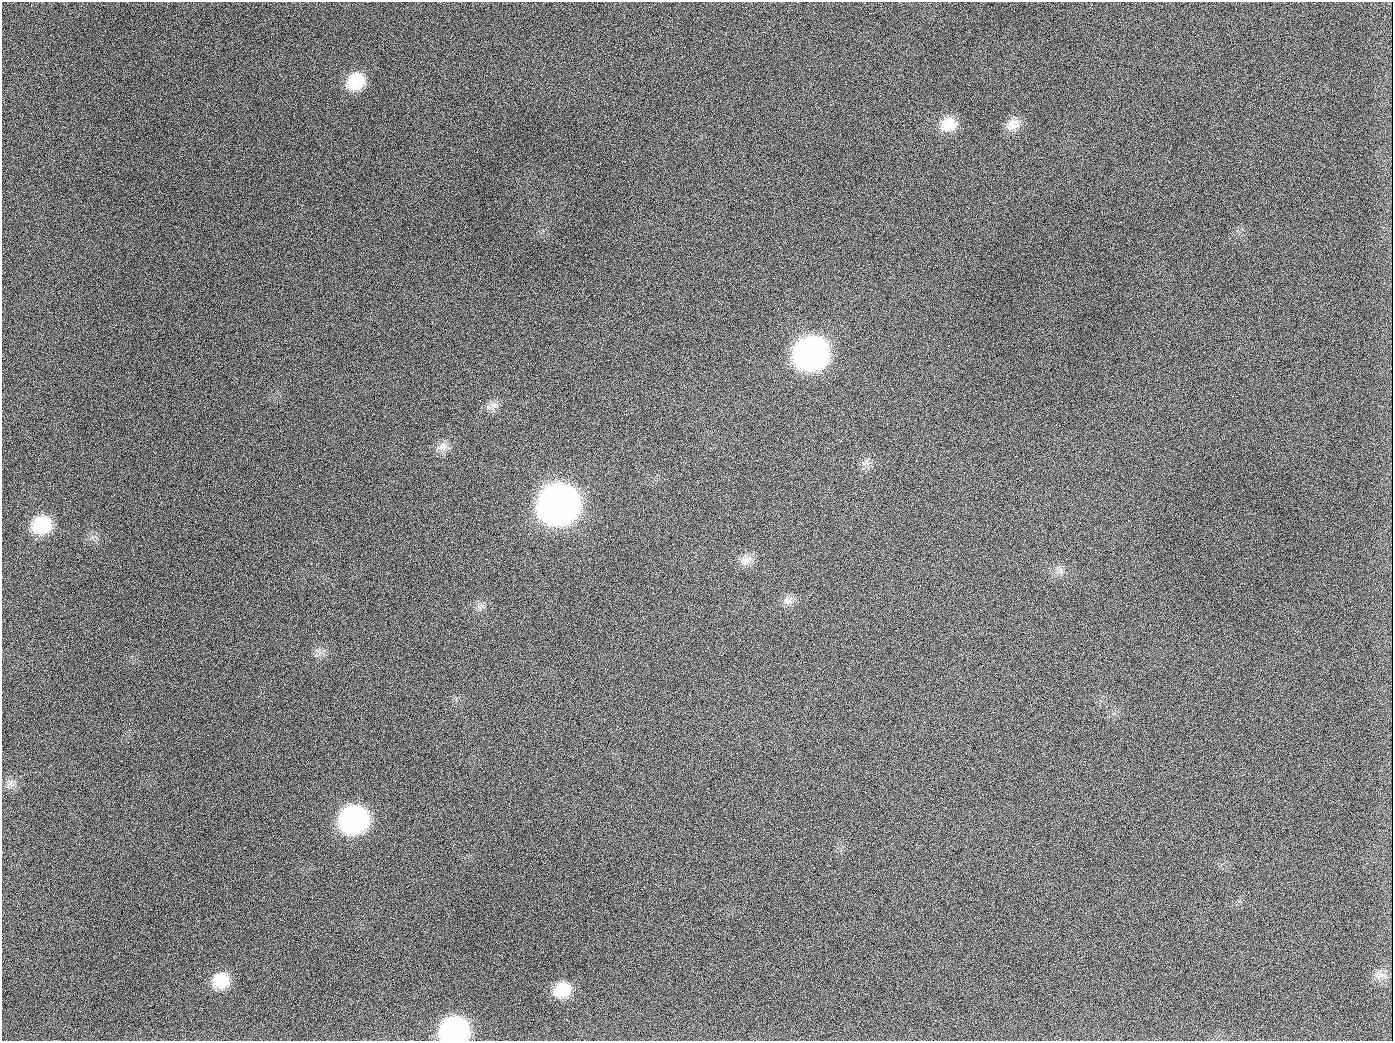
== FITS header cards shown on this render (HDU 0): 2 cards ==
NAXIS1  =                 1391
NAXIS2  =                 1039

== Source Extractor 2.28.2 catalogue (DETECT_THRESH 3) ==
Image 1391 x 1039 px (HDU 0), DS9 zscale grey, 1 PNG px = 1 image px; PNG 1395 x 1043 px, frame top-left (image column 1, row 1039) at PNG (2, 2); no overlay
Background 1410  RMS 67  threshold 200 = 3 sigma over >= 5 px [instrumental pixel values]
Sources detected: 20; all 20 listed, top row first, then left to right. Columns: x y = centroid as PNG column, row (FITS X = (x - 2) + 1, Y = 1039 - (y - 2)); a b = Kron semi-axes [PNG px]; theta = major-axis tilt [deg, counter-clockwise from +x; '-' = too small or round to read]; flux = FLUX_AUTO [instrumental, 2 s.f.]
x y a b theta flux
356 81 20 17 40 1.4e+05
948 124 20 17 21 8.9e+04
1013 125 19 14 30 5.3e+04
189 126 2 2 - 7.1e+03
811 353 22 19 29 2.5e+06
493 405 8 6 46 2.1e+04
654 407 2 2 - 4.3e+03
441 447 11 8 -44 2.9e+04
558 505 23 20 29 5.7e+06
42 525 19 17 23 1.9e+05
745 561 16 13 13 4.4e+04
787 601 13 8 -20 2.7e+04
1202 681 2 2 - 6.7e+03
10 784 7 4 18 1.4e+04
354 820 20 18 24 1.1e+06
1382 975 12 6 13 1.9e+04
221 980 18 16 1 1.2e+05
562 990 18 15 24 1.1e+05
944 1026 3 2 - 5.9e+03
454 1030 20 16 10 9.5e+05
At the frame edge (FLAGS 8, measured only in part): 1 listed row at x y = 454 1030